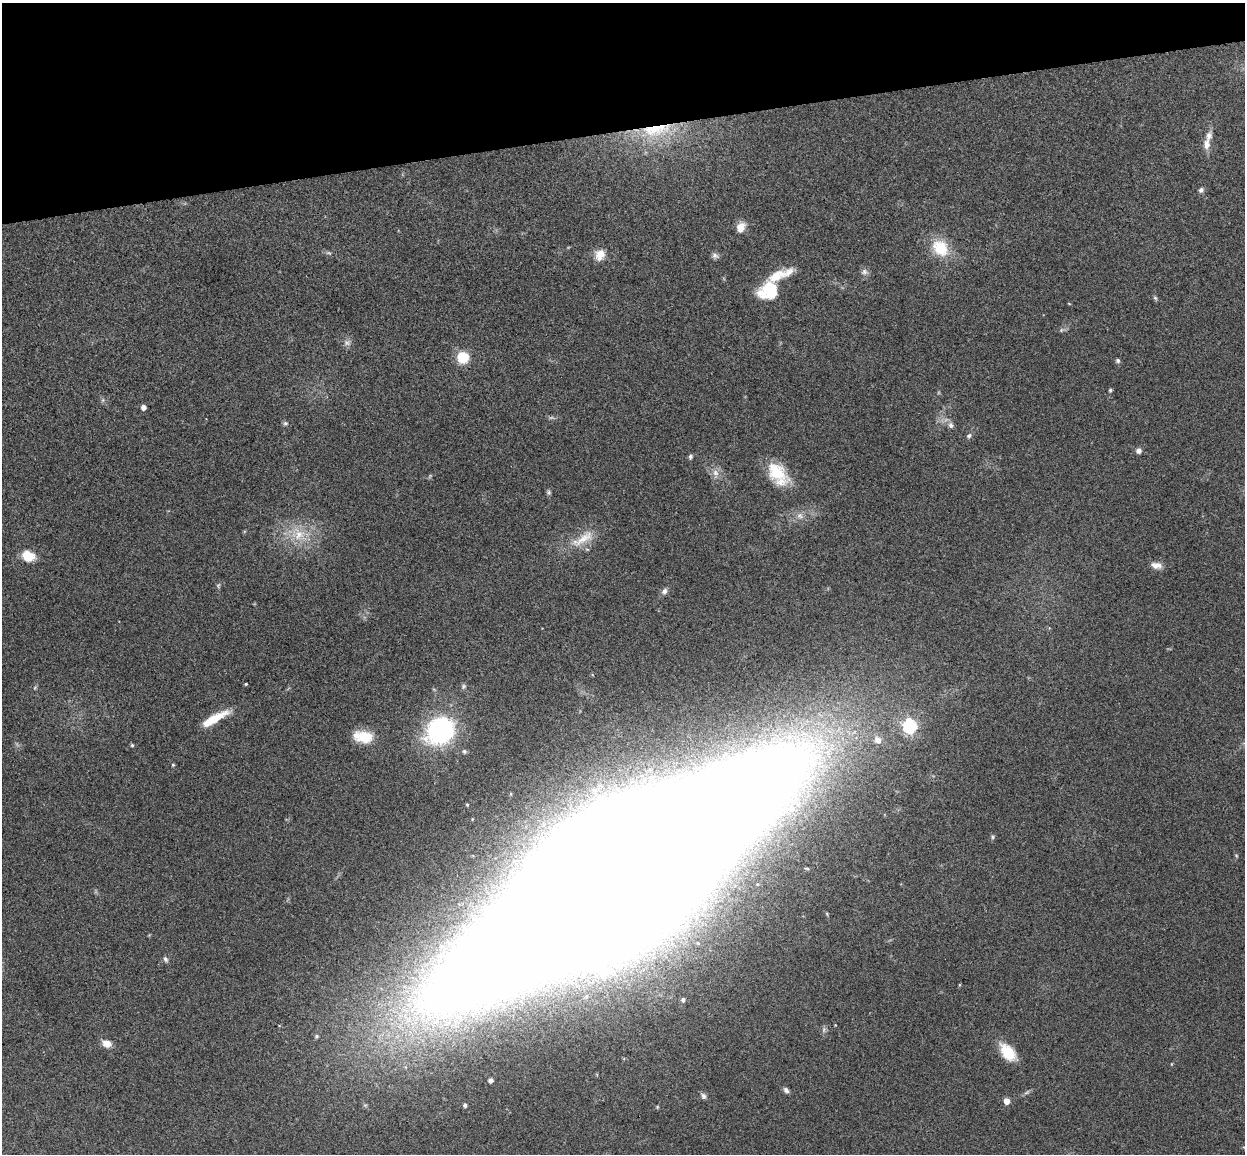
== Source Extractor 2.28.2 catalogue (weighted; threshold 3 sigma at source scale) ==
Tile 3 of 4 x 4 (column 3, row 1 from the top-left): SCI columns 2545-3787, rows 3609-4760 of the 5088 x 5029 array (HDU 1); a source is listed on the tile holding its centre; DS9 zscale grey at full resolution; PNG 1247 x 1156 px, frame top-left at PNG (2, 3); no overlay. Shown black and unused: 11% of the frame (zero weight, under 3 of 4 exposures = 6% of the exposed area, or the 3 px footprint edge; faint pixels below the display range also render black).
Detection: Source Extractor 2.28.2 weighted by HDU 2 'WHT'; one run over the whole footprint, this tile lists its part. Background 0.0709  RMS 0.0075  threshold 0.0339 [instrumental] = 3 sigma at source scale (4.5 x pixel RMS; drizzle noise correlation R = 1.50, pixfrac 1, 0.05/0.05 arcsec/px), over >= 5 px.
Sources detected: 70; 3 too faint to see at this stretch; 1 inside a brighter object's white glare — not listed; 3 inside a brighter listed object's ellipse — not listed separately; the other 63 listed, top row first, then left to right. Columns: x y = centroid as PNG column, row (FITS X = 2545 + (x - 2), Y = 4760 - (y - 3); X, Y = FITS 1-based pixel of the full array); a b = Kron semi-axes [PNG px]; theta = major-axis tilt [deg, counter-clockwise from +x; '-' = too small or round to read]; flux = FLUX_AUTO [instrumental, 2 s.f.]
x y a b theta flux
656 130 49 17 8 48
1206 144 15 8 85 6.1
1201 190 7 7 - 2
740 227 13 10 62 7.6
940 248 20 16 -49 27
600 255 15 13 67 8.1
715 256 10 7 -24 2.6
864 272 10 8 -6 3
769 290 21 18 27 32
1155 298 6 5 - 1.2
1061 330 6 5 - 1.3
347 343 11 8 -1 3.3
463 357 11 10 - 22
1118 361 6 5 - 1.5
1110 390 4 4 - 1.1
103 400 7 4 89 1.3
143 407 4 4 - 4.3
285 423 7 5 -14 1.5
951 425 8 7 - 2.9
969 436 7 6 - 1.8
1139 451 7 6 - 2.8
690 457 6 5 - 1.6
776 472 30 18 -41 27
715 473 15 8 -82 5.5
548 492 7 6 - 1.5
800 516 11 9 -41 4.5
298 534 24 19 -34 24
583 539 41 13 32 18
28 556 15 12 -24 14
1156 565 15 8 -10 5.3
218 585 7 5 88 1.4
664 591 9 7 57 2.7
246 684 3 2 - 0.8
463 686 7 6 - 1.8
214 719 31 8 29 21
910 726 7 6 - 130
440 731 32 26 36 110
363 737 22 13 -9 19
878 740 11 9 -43 5.9
132 745 5 4 - 1.1
464 751 6 5 - 1.7
173 765 4 3 - 0.88
595 790 10 9 - 5.5
467 805 4 4 - 0.86
472 819 5 4 - 0.86
993 837 6 5 - 1.3
807 869 8 4 -12 1.1
617 879 238 58 34 18000
698 943 8 6 -17 2.7
165 959 8 5 -58 1.9
683 1000 4 4 - 2.1
824 1030 9 4 82 1.8
317 1036 5 5 - 1.3
107 1043 10 8 -21 7.1
1008 1052 23 13 -49 19
1171 1064 5 3 - 0.6
491 1080 4 4 - 2.6
786 1090 8 6 -50 2.3
1027 1092 9 4 35 1.7
703 1096 8 6 -62 2.5
1007 1101 5 5 - 7.2
465 1105 5 4 - 1.7
657 1107 5 4 - 0.81
Overlapping masked pixels (flux is a lower limit): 2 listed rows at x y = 656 130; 617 879
Isophote crosses this tile's border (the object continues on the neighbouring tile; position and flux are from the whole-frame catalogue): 1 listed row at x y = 617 879